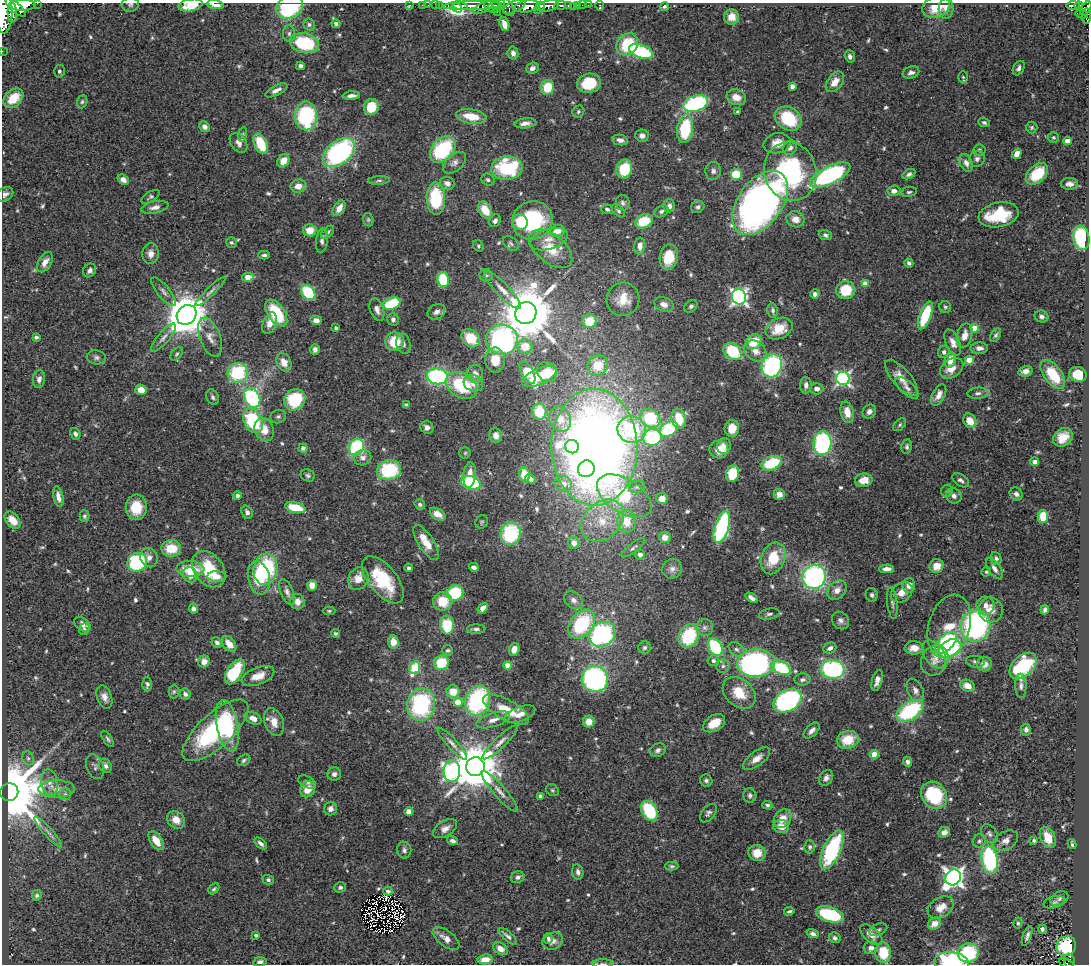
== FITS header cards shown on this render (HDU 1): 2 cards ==
NAXIS1  =                 1087
NAXIS2  =                  962

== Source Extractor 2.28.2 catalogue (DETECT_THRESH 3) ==
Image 1087 x 962 px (HDU 1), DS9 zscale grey, 1 PNG px = 1 image px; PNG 1091 x 966 px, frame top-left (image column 1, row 962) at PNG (2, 3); each listed source drawn as its Kron ellipse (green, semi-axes under 4 px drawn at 4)
Background 0.748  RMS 0.032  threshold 0.097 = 3 sigma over >= 5 px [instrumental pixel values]
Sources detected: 627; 2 with non-positive FLUX_AUTO (blend fragments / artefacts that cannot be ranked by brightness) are neither listed nor drawn; of the other 625, the 500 brightest by FLUX_AUTO listed and drawn (125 fainter detections omitted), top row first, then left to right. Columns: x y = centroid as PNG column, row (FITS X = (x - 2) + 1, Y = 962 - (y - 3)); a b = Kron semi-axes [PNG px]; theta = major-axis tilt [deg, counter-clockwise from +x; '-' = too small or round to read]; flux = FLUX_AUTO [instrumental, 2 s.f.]
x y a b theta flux
37 3 2 2 - 35
130 4 8 7 - 6.5
22 5 13 5 0 3100
191 5 12 6 10 44
215 5 8 4 -9 19
410 5 3 2 - 13
422 5 2 2 - 11
428 5 2 2 - 16
435 5 2 2 - 16
439 5 3 2 - 23
560 5 6 4 5 240
577 5 3 2 - 37
582 5 2 2 - 9.2
588 5 2 2 - 13
1073 5 6 3 1 180
460 6 8 3 -12 1400
472 6 30 4 2 2100
489 6 6 3 -65 180
496 6 9 6 33 680
527 6 12 6 10 3000
541 6 4 3 - 600
548 6 11 5 15 1900
569 6 3 3 - 430
600 6 5 3 - 19
1079 6 4 3 - 150
289 7 14 11 27 160
507 7 10 6 -56 830
514 7 12 5 25 720
573 7 2 2 - 9.7
664 7 4 3 - 3.9
936 7 14 10 19 45
16 8 13 5 -40 2000
457 8 5 4 - 900
483 8 11 4 26 510
946 8 10 7 88 14
1086 9 8 4 56 640
537 10 2 2 - 170
12 12 10 4 -88 1300
497 12 2 2 - 44
4 13 21 8 89 5300
1082 14 6 3 -12 130
1086 16 7 3 87 210
732 17 8 7 - 25
309 24 6 5 - 5.2
336 24 4 3 - 5.7
504 24 7 4 -73 18
289 33 8 6 86 6.6
304 43 14 9 -14 150
627 44 12 10 50 100
2 51 2 2 - 8.3
641 51 12 6 -19 180
513 53 6 5 - 8.7
850 56 6 5 - 7.4
300 66 4 4 - 7.2
532 68 6 5 - 11
1019 68 8 5 60 8
59 71 6 5 - 5.8
911 73 8 6 17 7.8
963 77 6 5 - 4
835 82 12 7 53 25
589 83 12 9 12 75
792 86 4 4 - 13
547 87 7 6 - 62
276 90 12 5 27 12
351 96 9 4 3 8.7
736 97 10 7 -20 25
13 98 11 8 43 60
82 102 7 5 71 4.2
696 103 12 7 17 290
371 107 8 7 - 61
578 112 6 5 - 3.9
738 112 3 3 - 4.2
306 116 14 11 -90 220
471 116 15 7 -9 44
788 119 14 11 -33 120
984 122 6 4 -23 4.9
525 123 11 5 5 13
205 127 5 5 - 11
1032 127 6 5 - 4.1
685 129 14 8 82 120
242 134 7 4 81 3.6
642 136 6 6 - 12
1053 137 6 5 - 3.8
620 140 8 5 -11 11
1067 141 4 4 - 31
239 143 11 7 -54 13
777 143 14 10 13 25
261 144 11 6 -65 81
790 148 7 6 - 8.1
443 150 15 10 47 200
979 150 6 6 - 5.1
339 152 18 11 39 380
1017 154 5 4 - 17
977 159 8 7 - 8.7
283 161 7 5 61 30
454 163 13 8 42 13
966 163 9 6 -66 12
507 168 15 12 4 160
624 169 9 7 70 87
713 171 9 8 - 9.5
790 171 30 26 -73 300
736 174 6 6 - 60
909 174 7 4 28 6.4
1037 174 13 8 42 72
830 175 22 8 27 390
123 180 6 4 -37 14
488 180 7 5 -30 6.1
379 181 11 4 3 4.7
447 183 7 6 - 13
1069 184 9 6 1 9
298 186 8 6 12 18
894 191 6 5 - 11
909 192 8 5 8 4.6
5 194 9 6 33 9.1
151 197 10 5 33 4.8
436 198 16 9 -88 150
623 203 8 7 - 6.2
760 203 36 22 54 1200
669 206 6 6 - 9.4
155 207 14 6 13 12
698 207 7 6 - 5.9
339 208 8 5 58 18
607 209 6 4 -19 5.9
485 210 9 6 -59 39
618 211 8 5 -44 5
661 211 7 5 32 6.4
999 215 20 12 11 110
795 219 9 8 - 20
368 220 7 5 -71 3.7
532 220 20 19 - 200
495 221 6 5 - 7.8
644 221 9 7 23 73
520 222 8 7 - 56
310 230 6 6 - 31
557 231 8 5 15 25
328 232 8 5 46 5.2
825 235 7 5 -20 6.2
1081 238 12 8 -79 260
549 239 20 10 16 28
322 241 12 6 83 9.9
231 242 5 5 - 3.7
511 243 9 6 -40 5.8
478 246 6 5 - 4.2
640 246 8 5 84 14
551 249 25 14 -39 63
151 254 10 8 88 17
264 255 6 3 0 4.7
669 257 13 9 82 61
45 262 11 6 60 19
909 263 5 4 - 5.6
90 270 7 6 - 9
486 275 6 6 - 4.4
248 277 6 4 10 27
443 279 7 6 - 90
865 283 4 4 - 20
503 290 25 6 -46 22
846 290 9 9 - 66
163 292 17 6 -51 12
210 292 20 4 44 9.8
308 292 8 6 -50 130
815 294 4 4 - 8.8
739 297 8 7 - 770
623 299 17 16 - 43
392 304 9 5 18 100
664 304 10 7 -22 14
691 306 7 5 39 5
945 307 6 6 - 4.2
377 310 12 6 -71 12
773 310 7 5 -81 5.7
436 312 9 7 33 12
276 313 15 8 -56 120
526 313 11 10 - 16000
187 315 10 9 - 8000
925 315 15 5 69 110
1041 316 7 5 -20 7.6
393 319 6 5 - 7.4
316 320 5 4 - 15
589 321 7 7 - 57
270 323 11 6 69 19
336 328 3 3 - 4.5
975 328 4 4 - 63
779 329 14 10 24 52
996 335 7 4 57 5
965 336 12 7 75 19
36 337 4 3 - 4.3
210 337 20 10 -69 22
163 338 18 5 49 12
471 338 10 8 -44 58
502 340 16 15 - 540
395 342 9 9 - 59
754 342 8 7 - 58
953 343 14 7 -68 15
403 344 10 7 -78 8.7
525 347 7 7 - 43
979 348 8 5 3 12
315 349 5 5 - 7.5
755 351 12 9 -39 23
733 352 10 7 -36 100
944 352 6 6 - 7.9
177 354 7 5 52 4.6
96 357 10 7 -8 7.3
495 360 12 10 90 39
950 360 8 5 77 29
969 360 4 4 - 58
284 362 9 7 -63 23
598 365 11 10 - 51
772 366 12 10 66 310
952 368 13 9 35 28
1025 371 7 5 12 10
527 372 12 5 -60 90
547 372 11 9 -47 49
238 373 10 10 - 140
475 374 9 8 - 15
1053 374 17 8 -53 74
1078 374 9 7 -19 58
437 376 10 8 -8 300
539 376 19 8 25 87
843 378 6 6 - 530
902 378 22 9 -48 31
39 379 9 6 80 9.3
473 383 10 8 -19 19
462 385 17 12 -30 140
806 385 8 5 88 10
907 388 14 6 -43 12
817 389 6 5 - 9.9
141 390 6 5 - 27
978 393 10 5 4 7.4
939 395 12 6 62 15
213 397 8 6 -66 6.7
252 398 10 7 -62 240
295 400 11 10 - 110
406 405 4 4 - 4.7
539 412 8 7 - 57
847 412 11 6 -77 24
869 412 7 6 - 9.9
278 417 8 6 23 5.9
650 418 11 8 -38 140
560 419 13 10 -67 31
679 419 10 7 -77 59
253 421 13 9 -64 170
970 421 7 6 - 30
900 425 8 5 46 4.1
427 427 7 6 - 9.2
732 428 8 7 - 34
264 429 12 9 -68 29
669 429 9 7 35 160
632 430 14 13 - 200
75 434 6 4 -59 7.2
496 435 7 6 - 14
652 437 9 8 - 210
1063 437 10 8 42 30
822 443 12 9 87 350
724 446 8 7 - 16
356 447 9 7 57 180
572 447 7 6 - 59
594 447 58 43 -89 2800
907 447 7 5 81 6
303 448 4 4 - 5.5
719 450 9 9 - 37
465 453 6 5 - 3.6
363 458 9 7 21 11
1035 462 4 4 - 8.4
772 463 10 6 21 100
586 469 8 8 - 80
389 470 12 10 8 150
732 474 8 6 75 79
308 475 7 6 - 5.4
470 475 13 6 84 26
524 475 7 5 -81 32
530 479 5 4 - 11
864 480 9 6 11 30
961 480 9 5 -35 7.3
471 483 10 6 -14 160
563 484 8 7 - 19
637 487 8 6 16 7.9
947 491 6 6 - 4.3
779 494 6 5 - 16
1016 494 7 6 - 7.1
237 496 4 4 - 6.9
624 496 30 17 -32 200
954 496 8 7 - 9.6
58 497 10 5 -78 16
662 499 6 5 - 25
420 504 5 5 - 5
136 507 13 10 84 59
295 508 10 5 -13 72
247 512 7 5 -63 8.1
438 514 9 5 -33 26
84 516 6 5 - 4.5
1043 516 6 5 - 54
13 520 10 6 -51 24
603 521 24 18 43 78
627 521 11 9 -87 47
482 522 7 6 - 3.8
722 527 16 7 73 310
511 534 11 10 - 170
665 537 6 5 - 20
426 542 20 8 -57 43
574 543 6 5 - 19
171 548 10 8 1 60
633 548 14 4 38 6.7
640 555 5 4 - 13
149 558 10 8 -66 14
773 558 16 11 69 67
996 558 6 5 - 5.5
137 562 10 9 - 210
937 566 7 7 - 26
474 567 5 4 - 9.1
409 568 4 4 - 4.7
190 569 14 8 -3 55
209 569 20 14 -52 91
266 569 15 12 83 210
672 569 10 9 - 11
886 569 7 4 2 14
994 569 12 6 -57 12
986 572 5 4 - 3.8
190 575 8 7 - 20
217 576 9 5 -3 12
814 577 12 11 - 440
259 578 17 10 -78 73
358 579 12 9 64 26
383 580 28 14 -51 110
312 585 5 5 - 20
909 585 7 6 - 16
837 590 11 8 46 17
287 592 14 6 -67 11
902 592 12 9 38 20
455 593 8 7 - 130
872 595 7 6 - 5.8
752 598 7 3 -32 11
573 600 10 8 -42 13
443 601 9 9 - 54
297 602 7 7 - 17
892 603 16 5 -83 7.6
985 606 9 9 - 14
193 608 5 4 - 8.3
483 608 6 4 49 11
991 610 12 12 - 24
1045 610 4 4 - 6.3
329 611 6 4 0 3.8
769 614 10 5 11 6.7
840 620 9 8 - 9
82 624 9 6 -37 12
582 624 16 11 53 170
447 625 9 7 -84 87
949 626 32 20 74 66
975 626 16 14 72 410
705 627 8 8 - 8.8
84 629 6 5 - 4.5
476 629 9 4 0 6
336 633 4 4 - 4
602 634 14 11 37 360
689 636 12 9 61 130
393 642 6 5 - 25
217 643 6 4 -45 6.6
946 643 13 7 45 160
229 644 9 5 -51 26
715 647 9 6 -60 150
645 648 6 6 - 5.4
830 648 7 5 27 7.8
914 648 9 6 1 20
950 648 12 8 27 270
514 649 6 5 - 13
736 649 9 6 -38 7.7
448 650 5 5 - 5
934 654 15 10 -56 20
935 660 16 13 61 23
713 661 5 5 - 8.4
204 662 6 5 - 15
975 662 9 6 -8 6.5
441 663 7 7 - 70
756 663 19 14 3 510
984 664 8 7 - 16
507 665 4 4 - 23
723 666 7 6 - 6.9
1023 666 16 10 44 160
415 668 7 5 65 130
781 668 10 6 -26 140
833 669 12 9 -5 300
235 672 14 7 58 130
258 676 17 8 20 29
595 679 13 13 - 460
802 680 8 6 4 7.5
877 680 11 5 74 12
147 684 7 4 90 6
967 686 7 5 -25 22
1021 686 12 5 -89 7.8
915 690 12 7 -64 12
174 692 7 5 88 3.7
453 692 6 6 - 35
739 693 18 13 -42 51
185 694 5 5 - 8.9
104 697 12 7 -70 15
478 701 15 12 69 280
788 701 15 10 28 390
458 702 4 4 - 57
421 705 16 14 77 250
506 710 25 10 -29 55
910 711 15 9 34 210
520 714 16 7 21 19
253 718 9 6 -23 15
493 720 17 7 18 15
274 722 14 9 -70 25
589 722 6 6 - 25
714 723 12 7 31 39
227 726 26 10 -79 160
215 730 42 16 42 300
1026 730 6 5 - 6.8
812 731 10 5 45 10
108 739 9 3 -58 4.4
848 740 11 9 16 60
500 742 24 5 44 15
452 744 21 5 -48 12
658 750 8 6 27 7.9
874 754 4 4 - 51
28 758 7 5 -68 5.6
757 759 16 7 37 18
244 760 7 5 31 5.1
907 762 5 4 - 7.6
106 766 7 6 - 7.8
95 767 13 8 -69 8.6
475 767 9 9 - 11000
452 771 11 8 88 730
334 774 7 6 - 8.4
826 778 8 6 58 8.5
706 780 6 6 - 6
49 782 13 8 -80 19
307 782 9 5 -25 6.8
57 789 18 8 1 24
308 789 8 7 - 32
552 790 7 5 -33 4.2
500 791 26 6 -49 18
9 792 9 9 - 26000
65 794 6 6 - 5
750 795 7 6 - 6.2
934 795 14 12 -52 160
540 796 4 3 - 5.3
767 805 5 4 - 4.1
330 809 6 6 - 9.7
649 811 11 7 -58 120
409 812 4 4 - 31
708 813 10 6 51 7.1
782 819 10 8 51 30
176 820 9 8 - 22
781 826 8 6 -9 27
445 829 13 7 32 14
48 832 20 4 -48 12
944 832 6 5 - 12
989 834 10 7 -57 7.3
1048 838 11 7 -65 35
1034 840 4 3 - 5.5
156 841 10 6 -57 31
452 841 6 4 -19 7.5
979 841 7 6 - 5.7
1006 841 13 9 29 15
261 843 7 4 -41 9.1
1072 844 5 2 - 3.9
810 847 6 5 - 5.5
404 850 8 7 - 7.7
832 850 21 9 65 210
757 853 8 8 - 37
990 860 14 8 -80 280
672 866 6 4 0 4
578 872 7 5 -77 7
518 877 7 6 - 7.7
953 877 8 7 - 1300
268 880 5 5 - 5.1
340 887 6 5 - 5.2
214 889 6 4 42 4.1
388 891 4 3 - 4.7
37 895 5 4 - 4.8
1059 899 9 6 25 7.5
1054 902 11 5 15 6.9
941 907 14 9 32 26
789 911 5 3 - 4.3
830 915 14 7 -16 160
1018 923 5 4 - 4.4
934 924 7 5 34 23
1042 929 4 3 - 6
878 930 9 6 21 5.3
813 933 6 4 -18 6.7
256 935 4 3 - 6.4
871 935 13 7 -42 21
508 936 11 4 -41 8
1027 936 10 4 71 7.7
446 938 15 7 -37 17
835 938 6 5 - 6.1
548 939 5 4 - 5.3
553 941 10 8 20 12
1066 946 10 9 - 140
871 948 7 6 - 9.7
500 949 8 5 -35 17
883 953 10 8 -84 69
968 953 11 9 15 150
485 959 8 5 6 26
1069 961 7 5 -84 78
260 962 7 4 9 7.4
951 962 17 10 -4 250
1066 963 8 3 -26 41
603 964 10 4 0 5
At the frame edge (FLAGS 8, measured only in part): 13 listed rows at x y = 37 3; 130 4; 191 5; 215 5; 289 7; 1086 9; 4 13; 1086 16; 2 51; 260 962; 951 962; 1066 963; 603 964
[125 fainter detections neither listed nor drawn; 2 non-positive-flux detections neither listed nor drawn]